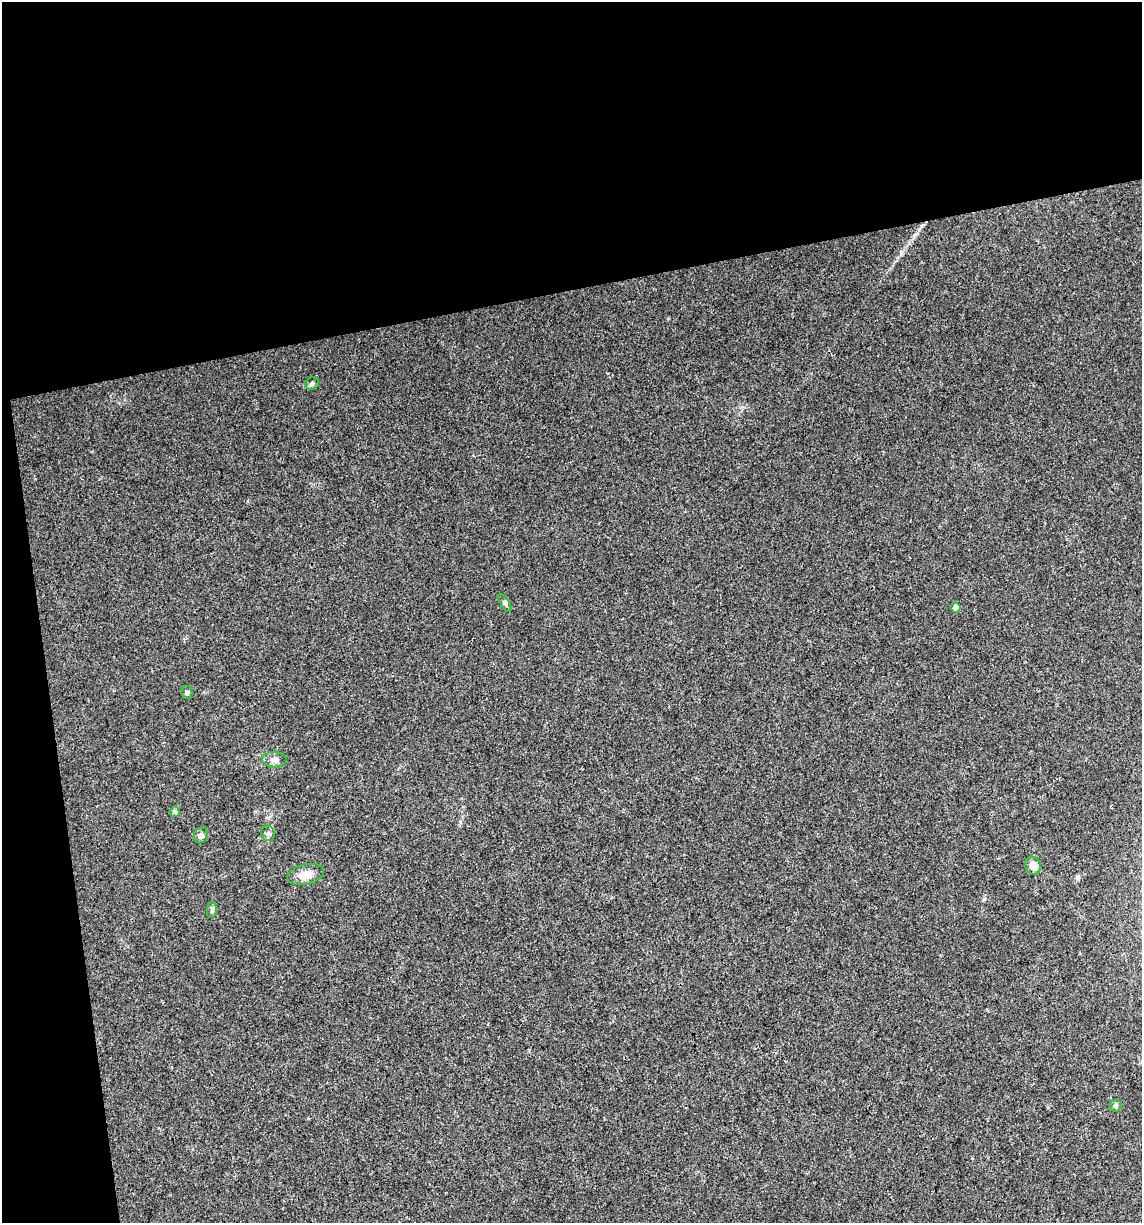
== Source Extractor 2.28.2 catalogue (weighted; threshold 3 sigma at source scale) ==
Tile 1 of 2 x 2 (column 1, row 1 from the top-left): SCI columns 24-1163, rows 1221-2441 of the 2342 x 2441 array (HDU 1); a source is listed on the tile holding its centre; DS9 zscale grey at full resolution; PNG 1144 x 1225 px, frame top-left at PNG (2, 2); each listed source drawn as its Kron ellipse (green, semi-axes under 4 px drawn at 4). Shown black and unused: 27% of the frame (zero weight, under 3 of 4 exposures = <1% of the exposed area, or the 3 px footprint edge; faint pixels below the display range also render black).
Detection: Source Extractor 2.28.2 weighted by HDU 2 'WHT'; one run over the whole footprint, this tile lists its part. Background 0.0199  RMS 0.0052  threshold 0.0233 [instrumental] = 3 sigma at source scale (4.5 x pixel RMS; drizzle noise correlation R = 1.50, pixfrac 1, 0.0396/0.0396 arcsec/px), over >= 5 px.
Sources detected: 13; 1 inside a brighter listed object's ellipse — not listed separately; the other 12 listed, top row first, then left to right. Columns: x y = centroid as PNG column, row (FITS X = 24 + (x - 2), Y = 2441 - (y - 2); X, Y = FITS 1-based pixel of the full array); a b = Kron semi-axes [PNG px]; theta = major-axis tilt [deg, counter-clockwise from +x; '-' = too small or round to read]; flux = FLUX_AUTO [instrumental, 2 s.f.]
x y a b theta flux
312 384 7 6 - 1.3
505 603 10 4 -59 1.1
956 608 5 5 - 3.7
187 692 6 5 - 1.1
274 760 12 8 -2 2.6
175 812 5 5 - 1.1
268 833 8 7 - 1.6
201 835 8 7 - 1.7
1033 866 9 7 -67 3.8
305 874 19 10 13 5.9
212 910 8 5 83 1.2
1115 1105 6 6 - 1.1
Unlisted compact peaks at least as high as the median listed source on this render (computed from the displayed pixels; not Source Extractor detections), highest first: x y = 984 899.